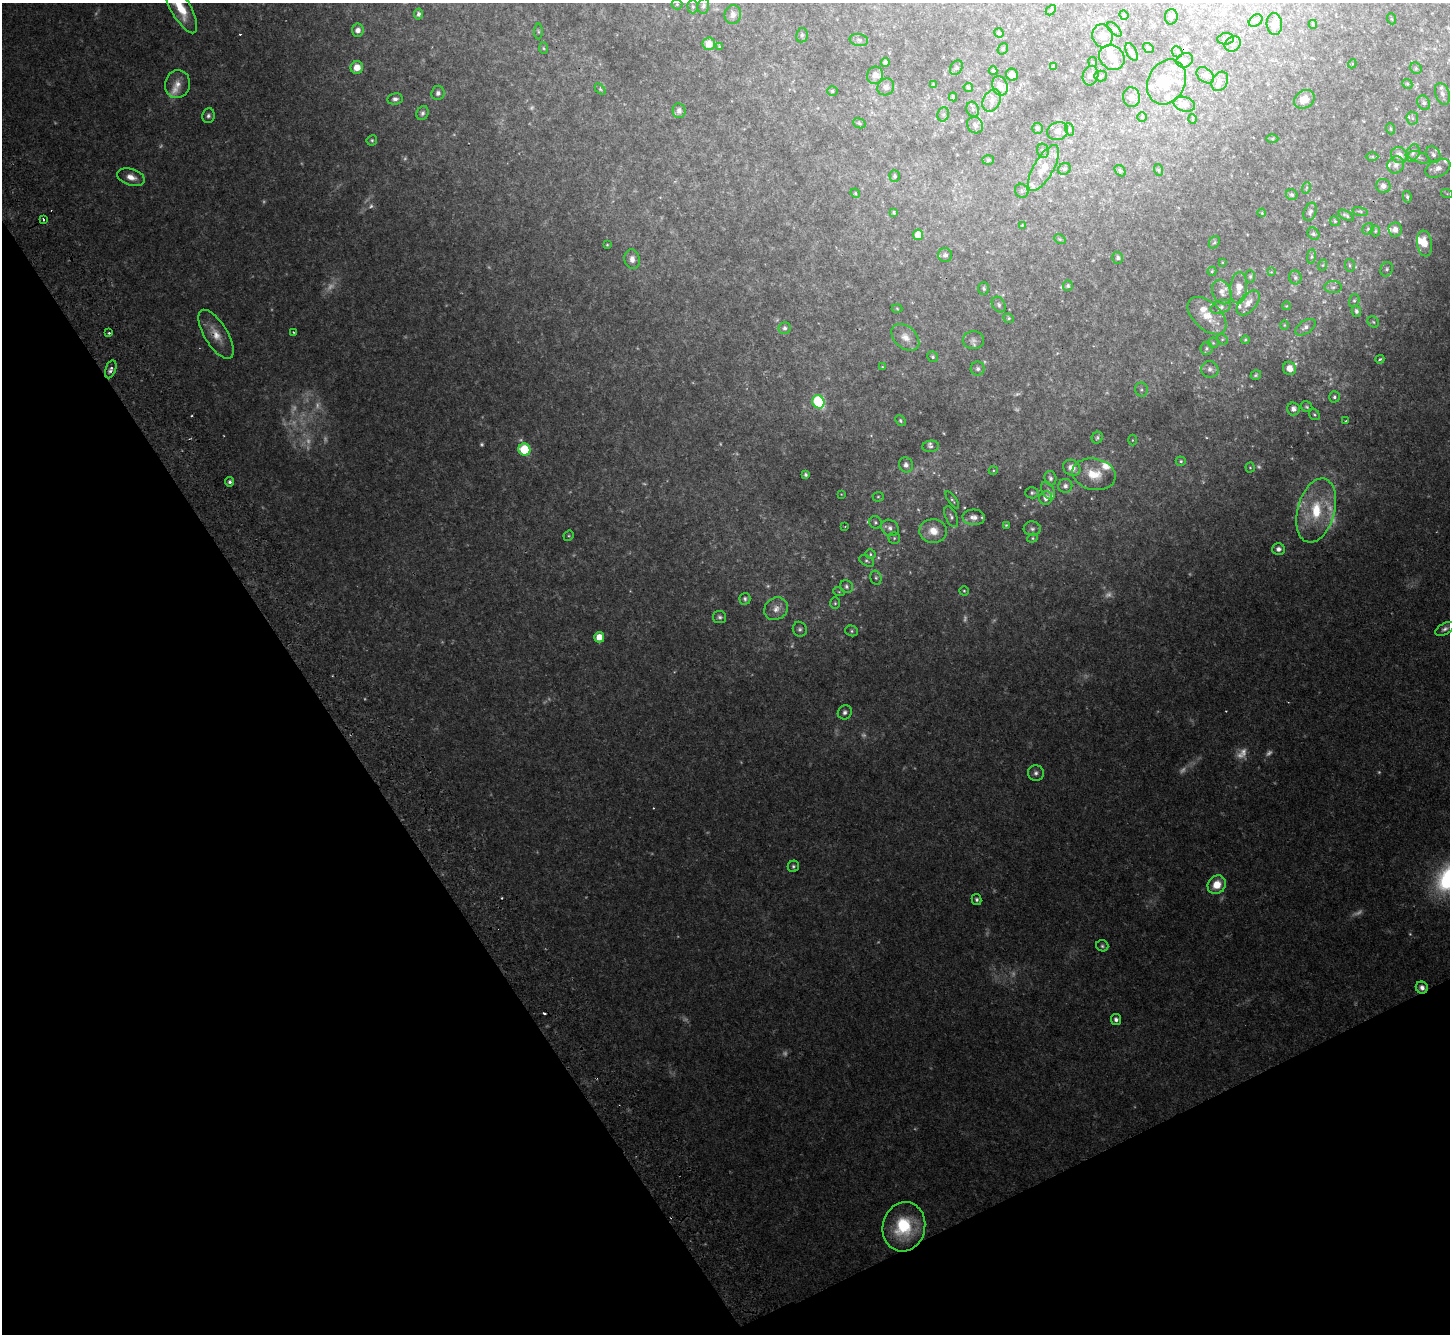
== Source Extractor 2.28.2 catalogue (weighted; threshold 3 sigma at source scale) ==
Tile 14 of 4 x 4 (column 2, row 4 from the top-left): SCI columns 1500-2947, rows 327-1658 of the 5893 x 5846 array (HDU 1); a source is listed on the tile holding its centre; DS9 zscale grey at full resolution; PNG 1452 x 1336 px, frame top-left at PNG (2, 3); each listed source drawn as its Kron ellipse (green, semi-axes under 4 px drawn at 4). Shown black and unused: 28% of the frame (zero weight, under 2 of 3 exposures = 3% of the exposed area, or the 3 px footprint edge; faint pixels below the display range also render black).
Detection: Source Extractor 2.28.2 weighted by HDU 2 'WHT'; one run over the whole footprint, this tile lists its part. Background 0.0814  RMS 0.0064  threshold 0.029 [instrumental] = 3 sigma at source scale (4.5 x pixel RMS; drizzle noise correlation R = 1.50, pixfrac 1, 0.05/0.05 arcsec/px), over >= 5 px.
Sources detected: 318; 57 too faint to see at this stretch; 1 inside a brighter object's white glare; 7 cosmic-ray / hot-pixel residue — neither listed nor drawn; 24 inside a brighter listed object's ellipse — not listed separately; the other 229 listed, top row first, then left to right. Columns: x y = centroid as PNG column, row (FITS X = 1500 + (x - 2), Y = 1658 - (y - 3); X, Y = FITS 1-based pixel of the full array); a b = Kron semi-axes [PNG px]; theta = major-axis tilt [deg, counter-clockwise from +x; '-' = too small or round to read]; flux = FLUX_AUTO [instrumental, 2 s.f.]
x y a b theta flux
677 4 5 5 - 0.83
703 6 7 5 77 2
180 7 30 10 -60 21
693 7 7 5 -89 1.2
1051 10 6 3 47 0.78
418 14 5 4 - 1.5
733 15 9 8 - 3.4
1124 15 5 4 - 0.81
1171 17 8 6 86 2.5
1392 19 5 3 - 0.61
1256 21 7 5 38 1.4
1274 24 11 7 -87 3.5
1313 24 4 3 - 0.9
1114 29 9 4 -45 1.4
358 30 6 6 - 3.3
538 31 8 4 -89 0.79
999 33 5 4 - 1.4
802 35 7 5 79 1.3
1103 36 11 10 - 5.8
1226 39 8 5 7 1.7
859 40 9 6 -11 1.8
709 44 6 6 - 8.1
1233 44 9 7 34 2.2
720 47 4 3 - 0.82
543 48 6 4 -87 0.8
1148 48 6 4 -38 0.9
1003 49 6 5 - 0.85
1131 52 9 5 -65 2.4
1177 52 6 5 - 1.1
1112 57 13 11 -42 6.9
1185 60 8 7 - 2.3
885 62 4 4 - 1.6
1093 62 5 4 - 0.68
1352 64 4 3 - 0.51
357 67 6 6 - 7
1054 67 3 3 - 1.3
956 68 8 6 55 1.1
1416 68 6 5 - 1.1
993 71 4 3 - 1
875 75 9 8 - 4
1012 75 6 5 - 3.4
1205 75 10 6 -38 2.2
1091 76 10 7 73 3.2
1100 76 6 5 - 1.1
1220 81 10 7 61 2.5
1167 82 23 18 64 16
177 84 14 12 77 6.5
933 84 4 3 - 0.44
1407 84 5 4 - 0.71
1000 86 10 7 -69 4.8
886 87 9 8 - 2.8
968 87 5 4 - 1.2
600 89 6 4 -46 0.9
832 91 5 4 - 1
438 93 7 6 - 2.2
1442 94 11 7 -69 3.3
953 97 4 3 - 0.85
1131 97 10 8 -83 3.5
395 99 8 6 8 2.1
1304 99 11 8 33 7.6
992 101 12 8 60 4.6
1424 103 7 6 - 1.8
1184 104 11 7 -15 4.1
973 109 8 6 -70 1.9
679 111 7 6 - 3.4
422 113 7 5 66 1.7
943 114 7 5 69 1.4
208 116 7 6 - 1.9
1142 117 5 5 - 0.68
1412 118 6 6 - 1.4
1193 119 5 3 - 0.63
859 123 6 5 - 1.1
975 125 9 7 -47 2.2
1037 128 5 5 - 1.5
1069 129 6 4 -71 1
1391 129 5 3 - 0.8
1058 131 11 9 21 4.6
1272 139 6 4 0 0.95
372 140 5 5 - 1.1
1043 151 7 5 -76 1.5
1413 153 9 6 66 2.3
1433 154 9 6 -57 2.5
1399 155 9 7 -38 5.1
1372 157 6 4 -1 0.93
1419 157 11 5 -18 2.1
988 160 5 5 - 1
1396 165 9 8 - 3.1
1044 168 26 10 60 11
1438 168 13 8 25 4.5
1064 169 7 5 30 1.4
1159 170 6 4 -71 0.74
1120 171 6 4 -49 1.1
895 176 6 5 - 1.2
131 177 14 8 -18 5.7
1383 186 7 7 - 2.9
1306 188 6 3 71 0.81
1022 191 7 6 - 1.6
855 193 5 4 - 0.62
1447 194 6 4 -20 0.84
1292 195 6 5 - 1.4
1407 197 6 4 -78 1.1
1360 211 8 3 -13 0.92
1310 212 9 6 67 2
894 213 3 3 - 0.79
1262 213 4 3 - 0.58
1346 215 8 4 -30 1.3
43 219 3 3 - 2.9
1335 221 5 4 - 0.92
1022 225 4 4 - 0.48
1368 229 6 5 - 1.1
1395 229 7 6 - 3.9
1375 231 5 5 - 0.85
1313 234 6 5 - 1.3
918 235 5 5 - 9.1
1060 239 6 4 -30 0.74
1214 242 7 5 58 1.1
1424 243 13 7 -81 9
607 245 4 3 - 0.61
945 255 7 7 - 2.2
1311 256 7 4 82 1
1118 258 6 5 - 1.8
632 259 10 7 -80 4.1
1222 262 3 2 - 0.4
1323 265 6 4 70 0.74
1350 265 6 5 - 1
1387 269 7 6 - 1.5
1212 271 4 4 - 0.73
1271 272 4 4 - 0.49
1250 276 6 5 - 1.2
1295 277 7 6 - 1.7
1068 286 5 5 - 1.1
1333 287 9 6 0 1.9
984 288 6 5 - 1.2
1239 288 15 8 85 6.2
1222 292 13 9 -65 4.5
1354 301 6 5 - 1.3
1248 303 15 8 50 5.4
999 305 8 6 -59 1.6
1286 306 4 3 - 0.39
1221 307 10 6 22 2.1
897 309 5 3 - 0.63
1356 311 6 4 -76 1.8
1207 316 23 13 -43 11
1009 318 5 4 - 0.93
1373 322 6 5 - 1
1284 325 5 3 - 0.53
1305 327 11 6 35 2.7
785 328 6 6 - 2
294 332 3 3 - 0.6
109 333 3 3 - 0.86
216 334 28 11 -58 11
905 337 16 10 -42 6
1222 339 6 4 -44 0.88
973 340 10 9 - 2.9
1245 340 4 4 - 0.7
1213 343 5 5 - 0.96
1206 348 6 6 - 1.5
933 357 5 5 - 1.3
1380 359 4 3 - 0.85
882 367 4 3 - 0.58
1289 368 7 6 - 5.7
111 369 9 5 70 3.1
978 369 7 7 - 2
1210 369 8 8 - 2.9
1256 375 5 4 - 1
1141 390 7 6 - 1.5
1334 397 5 5 - 1.3
818 402 7 6 - 67
1307 407 6 5 - 0.97
1293 409 6 6 - 3.6
1314 414 6 5 - 1
900 421 6 4 -49 1.1
1345 421 3 2 - 0.84
1097 438 6 5 - 1.3
1132 440 5 3 - 0.54
931 446 8 5 6 1.4
524 450 6 6 - 35
1181 461 5 4 - 1
906 465 7 7 - 2.8
1250 467 5 4 - 0.79
1072 468 9 7 -31 4.8
993 471 4 3 - 0.57
1094 474 22 15 -11 13
805 475 4 3 - 1.3
1050 478 7 6 - 1.8
230 482 5 4 - 1.7
1065 486 7 7 - 2.3
1048 491 9 6 -62 2.2
1032 493 6 5 - 1.3
841 494 4 2 - 0.36
878 497 5 5 - 0.82
1046 498 7 6 - 3.7
952 500 10 4 -55 1.1
1316 510 33 18 75 36
951 517 11 5 -65 1.8
974 517 11 7 -3 4.2
875 522 6 6 - 1.2
1006 525 3 3 - 0.62
845 526 3 2 - 0.43
890 528 9 7 -35 3
1032 529 8 7 - 2.1
933 531 14 12 -6 9.7
569 536 5 4 - 0.84
894 538 5 5 - 1
1032 538 5 4 - 0.86
1278 549 6 6 - 2.8
870 554 5 5 - 0.92
867 561 8 5 -29 1.2
876 578 7 5 -76 1.3
846 587 7 6 - 1.7
964 591 4 4 - 0.78
839 592 6 3 -18 0.7
745 599 6 5 - 1.4
835 603 6 5 - 0.94
776 609 12 10 37 5
719 617 7 6 - 1.7
800 629 7 7 - 1.7
1445 629 10 5 29 2.4
852 631 6 5 - 1.3
599 637 5 5 - 8.3
845 712 7 6 - 2.2
1036 773 8 7 - 2.4
793 866 6 5 - 1.2
1217 885 10 8 51 12
977 899 6 5 - 1.4
1102 946 6 5 - 1.3
1422 988 6 6 - 3.1
1116 1020 5 5 - 2.4
904 1227 25 21 76 35
Overlapping masked pixels (flux is a lower limit): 2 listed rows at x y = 111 369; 1422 988
Isophote crosses this tile's border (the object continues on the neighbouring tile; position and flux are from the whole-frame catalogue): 1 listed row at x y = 180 7